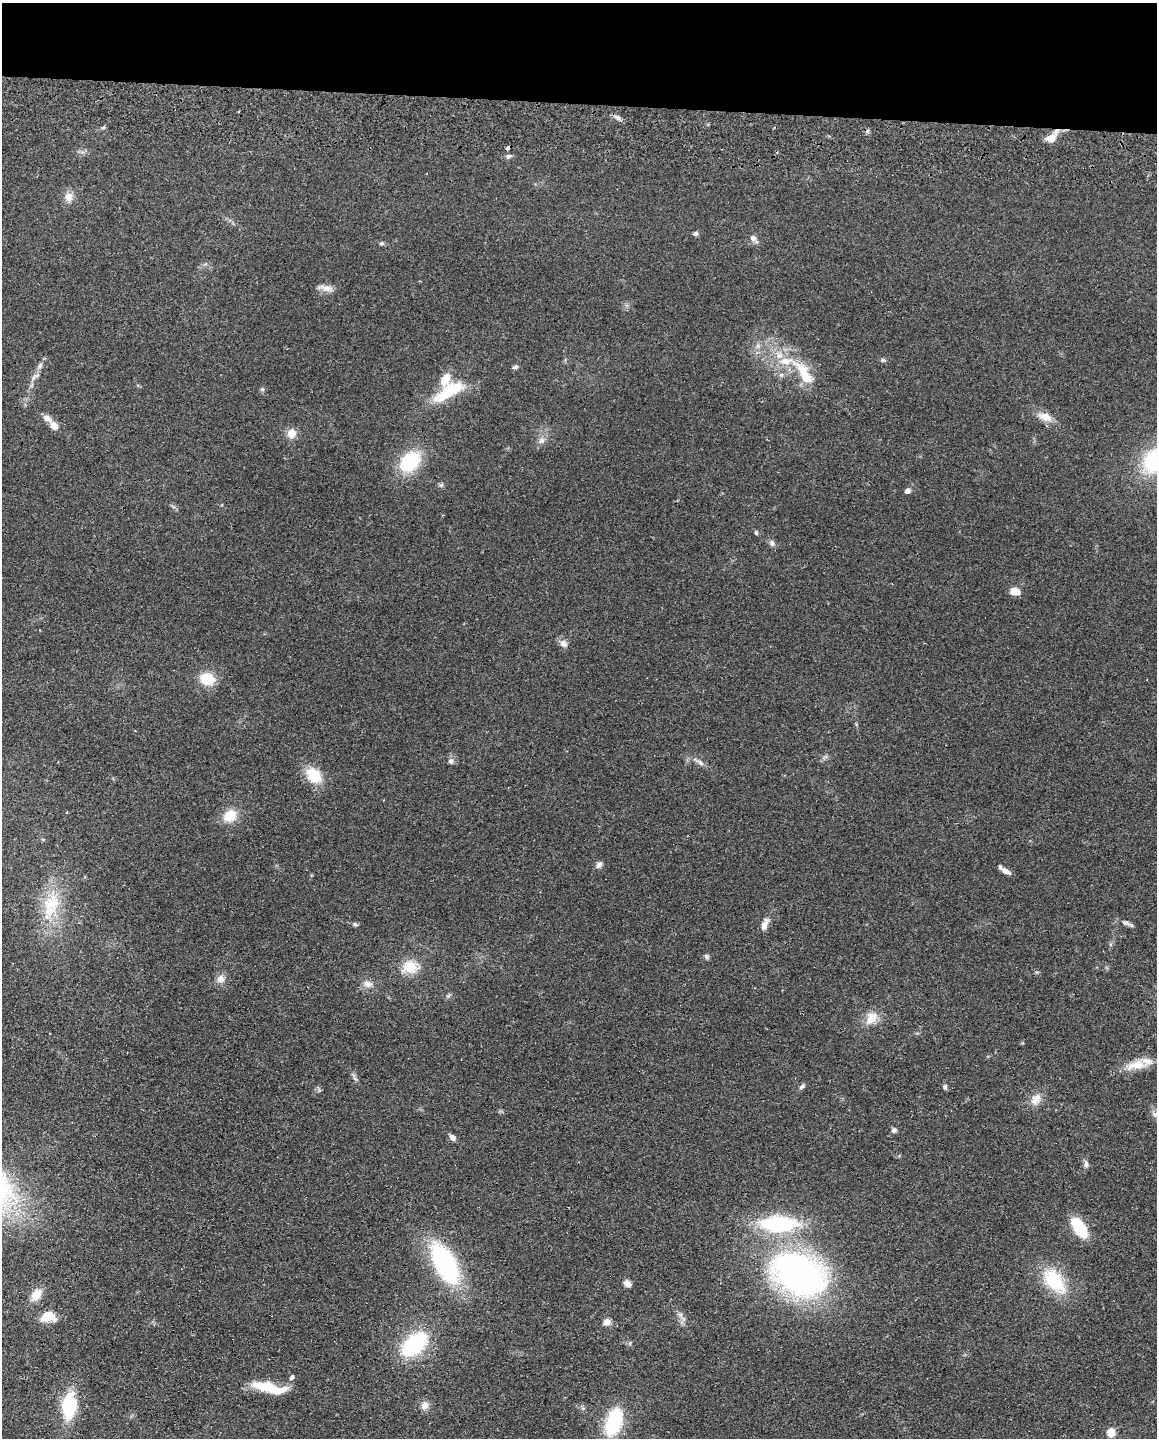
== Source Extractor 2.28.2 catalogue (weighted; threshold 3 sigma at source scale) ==
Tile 3 of 4 x 3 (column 3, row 1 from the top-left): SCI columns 2318-3472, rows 3039-4474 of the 4634 x 4751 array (HDU 1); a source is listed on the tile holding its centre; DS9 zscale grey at full resolution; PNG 1159 x 1440 px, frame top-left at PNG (2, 3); no overlay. Shown black and unused: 7% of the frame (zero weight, under 2 of 3 exposures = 3% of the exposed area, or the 3 px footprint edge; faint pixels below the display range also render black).
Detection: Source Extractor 2.28.2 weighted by HDU 2 'WHT'; one run over the whole footprint, this tile lists its part. Background 0.122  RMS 0.0096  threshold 0.0434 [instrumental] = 3 sigma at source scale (4.5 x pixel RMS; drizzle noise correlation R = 1.50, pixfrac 1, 0.05/0.05 arcsec/px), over >= 5 px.
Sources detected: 75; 1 cosmic-ray / hot-pixel residue — not listed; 3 inside a brighter listed object's ellipse — not listed separately; the other 71 listed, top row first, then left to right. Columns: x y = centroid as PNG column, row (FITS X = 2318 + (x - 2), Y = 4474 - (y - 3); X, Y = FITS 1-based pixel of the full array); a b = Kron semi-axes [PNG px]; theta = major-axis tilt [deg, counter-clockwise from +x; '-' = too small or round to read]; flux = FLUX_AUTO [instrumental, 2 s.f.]
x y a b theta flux
617 118 10 5 -35 3.4
1051 138 16 10 39 11
508 156 7 6 - 2.4
68 197 12 11 - 7.6
695 234 6 5 - 2.5
753 238 10 8 -42 4.2
381 243 7 5 2 1.8
325 288 22 7 -10 6.7
883 360 5 5 - 1.6
786 361 39 10 -9 26
40 366 8 6 57 2.9
515 367 8 4 15 1.9
781 375 6 5 - 2.2
35 376 15 6 38 4.5
806 378 22 15 -58 21
262 389 6 4 -43 1.4
449 391 39 12 30 46
1045 417 21 10 -21 11
54 425 12 9 -53 6.8
291 433 11 10 - 8.7
541 440 9 8 - 4.4
1156 460 29 21 39 95
410 461 24 18 44 52
441 485 6 4 17 1.5
908 491 5 4 - 5.9
756 532 6 4 -71 1.3
772 543 8 7 - 3.3
1015 591 11 8 -4 9.1
563 643 11 9 -39 5
207 679 16 12 -12 24
451 761 8 7 - 3
700 763 9 6 -40 3.5
314 775 22 16 -45 25
230 816 18 14 41 17
599 865 9 6 50 3.3
1006 871 14 6 -26 5.5
52 903 32 25 75 41
1126 923 11 6 -16 3.6
355 924 7 5 -25 1.9
764 924 16 7 69 6.8
707 957 7 6 - 2.1
410 967 18 14 2 22
221 979 11 11 - 6.5
368 984 12 9 -19 6.2
871 1018 19 14 53 14
1136 1065 32 11 12 18
802 1086 8 5 42 2.4
945 1087 6 5 - 2.2
1036 1099 17 10 55 9.8
1155 1114 9 7 -54 3.5
894 1130 7 6 - 2.5
452 1137 8 6 -47 4.3
1086 1164 9 6 86 3.5
779 1224 32 13 0 110
1079 1228 19 9 -56 44
445 1263 25 12 -62 220
799 1274 50 35 -27 360
1054 1281 34 19 -51 49
627 1283 8 6 -37 5.7
36 1295 16 10 54 12
680 1315 8 6 -44 3.2
47 1316 17 12 21 15
607 1322 8 7 - 5.9
630 1343 6 4 71 1.3
414 1344 22 13 43 110
292 1377 5 4 - 3.2
269 1388 40 10 -12 34
69 1406 18 11 85 74
424 1406 10 9 - 6.5
614 1422 21 11 70 91
1111 1433 5 5 - 30
Isophote crosses this tile's border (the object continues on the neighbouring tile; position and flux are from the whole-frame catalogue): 1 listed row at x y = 1156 460